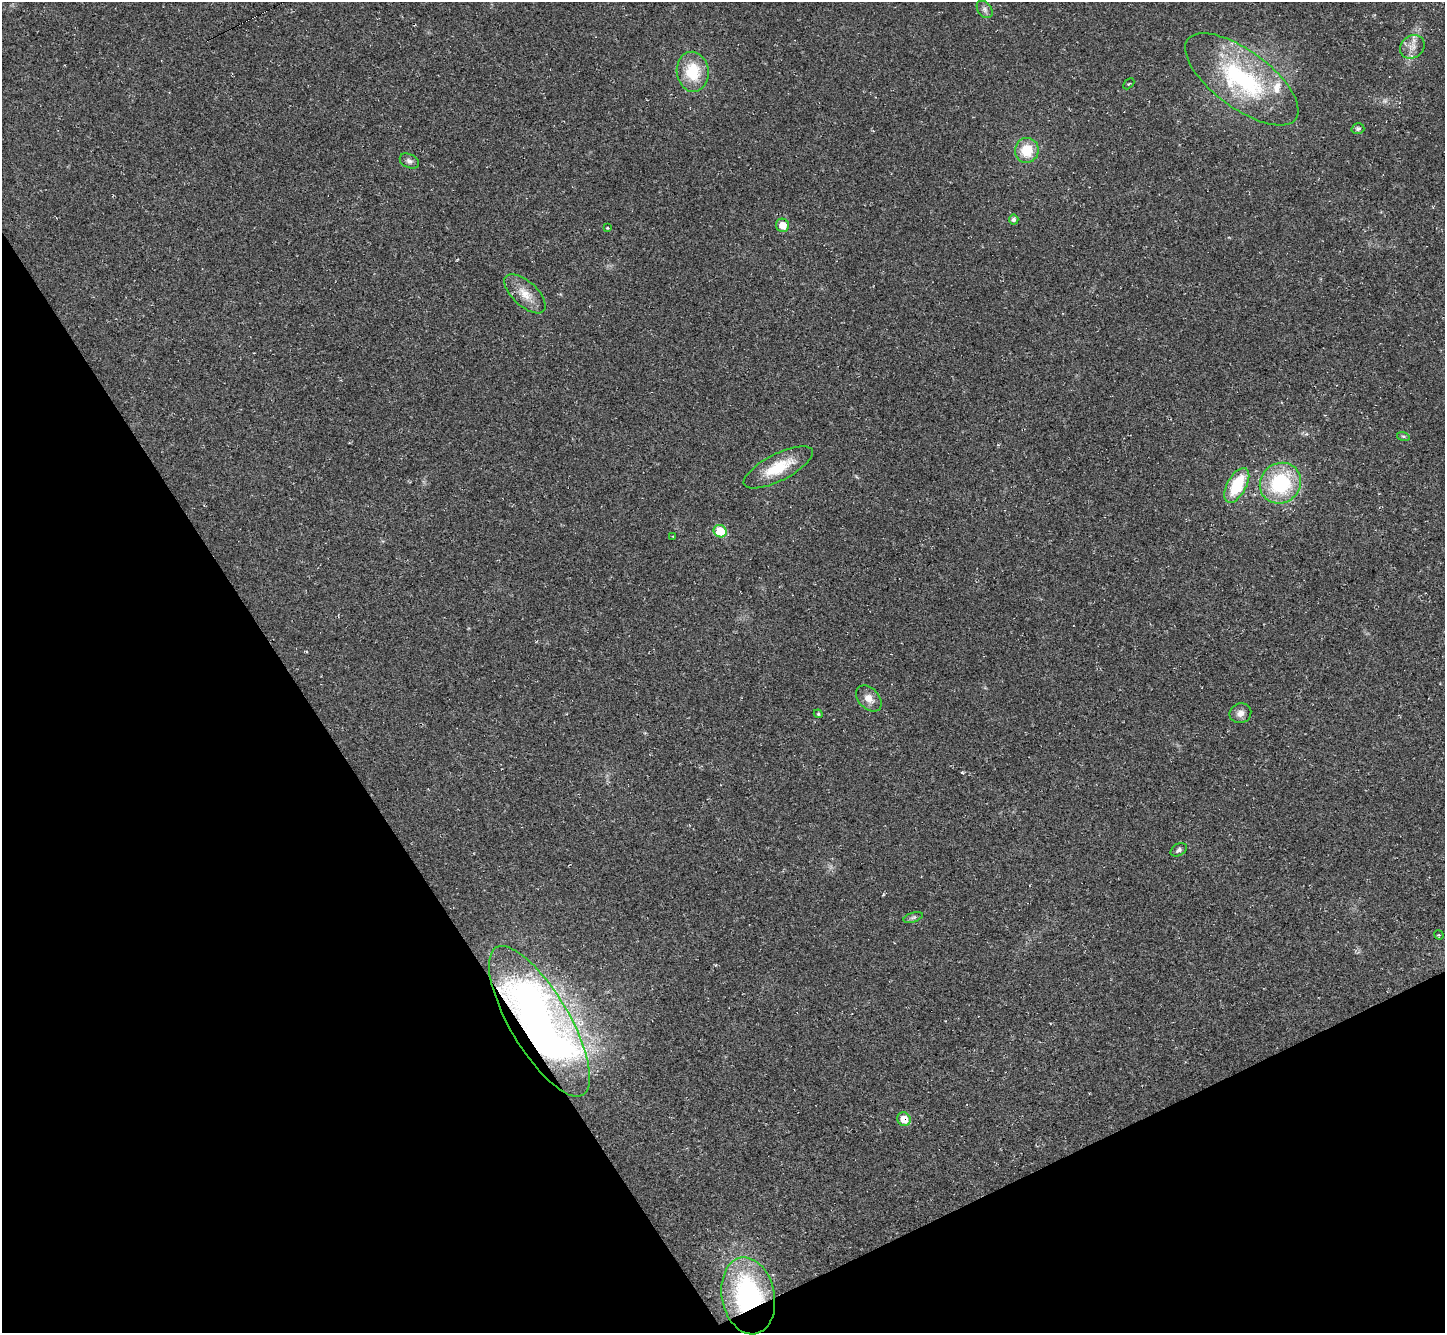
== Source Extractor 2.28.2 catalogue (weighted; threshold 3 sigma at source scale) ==
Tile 14 of 4 x 4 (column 2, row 4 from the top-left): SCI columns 1444-2886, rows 288-1618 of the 5772 x 5763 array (HDU 1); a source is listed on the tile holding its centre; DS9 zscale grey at full resolution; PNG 1447 x 1335 px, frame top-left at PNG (2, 2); each listed source drawn as its Kron ellipse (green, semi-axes under 4 px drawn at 4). Shown black and unused: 28% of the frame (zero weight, under 2 of 3 exposures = <1% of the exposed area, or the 3 px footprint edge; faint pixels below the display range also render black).
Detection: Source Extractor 2.28.2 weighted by HDU 2 'WHT'; one run over the whole footprint, this tile lists its part. Background 0.045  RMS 0.0066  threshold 0.0299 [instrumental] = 3 sigma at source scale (4.5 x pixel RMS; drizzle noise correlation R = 1.50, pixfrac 1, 0.05/0.05 arcsec/px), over >= 5 px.
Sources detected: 29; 1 too faint to see at this stretch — neither listed nor drawn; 1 inside a brighter listed object's ellipse — not listed separately; the other 27 listed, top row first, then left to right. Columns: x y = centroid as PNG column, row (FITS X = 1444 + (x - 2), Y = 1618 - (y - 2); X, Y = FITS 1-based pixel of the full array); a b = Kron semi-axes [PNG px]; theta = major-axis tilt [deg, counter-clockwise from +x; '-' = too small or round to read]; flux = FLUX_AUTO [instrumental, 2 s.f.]
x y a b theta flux
985 9 10 6 -52 2.5
1412 47 13 11 40 5.8
693 72 20 16 -83 24
1242 79 67 28 -37 91
1129 84 6 2 44 0.55
1358 129 6 5 - 1.7
1027 150 12 12 - 17
409 161 10 7 -27 2.5
1014 220 5 4 - 1.9
782 225 7 6 - 9
607 228 3 2 - 0.66
525 294 25 12 -42 10
1403 436 6 4 -18 1
778 467 38 13 27 22
1280 483 21 19 40 53
1237 485 19 9 61 29
720 531 7 6 - 19
673 536 4 2 - 0.5
869 698 15 10 -46 6.1
1240 713 11 9 23 3.9
818 714 4 4 - 0.74
1179 850 9 6 30 1.8
913 917 10 4 18 1.6
1439 935 5 4 - 0.66
539 1021 86 29 -59 270
904 1119 7 6 - 9
748 1296 39 26 -79 99
Overlapping masked pixels (flux is a lower limit): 3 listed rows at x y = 539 1021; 904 1119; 748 1296